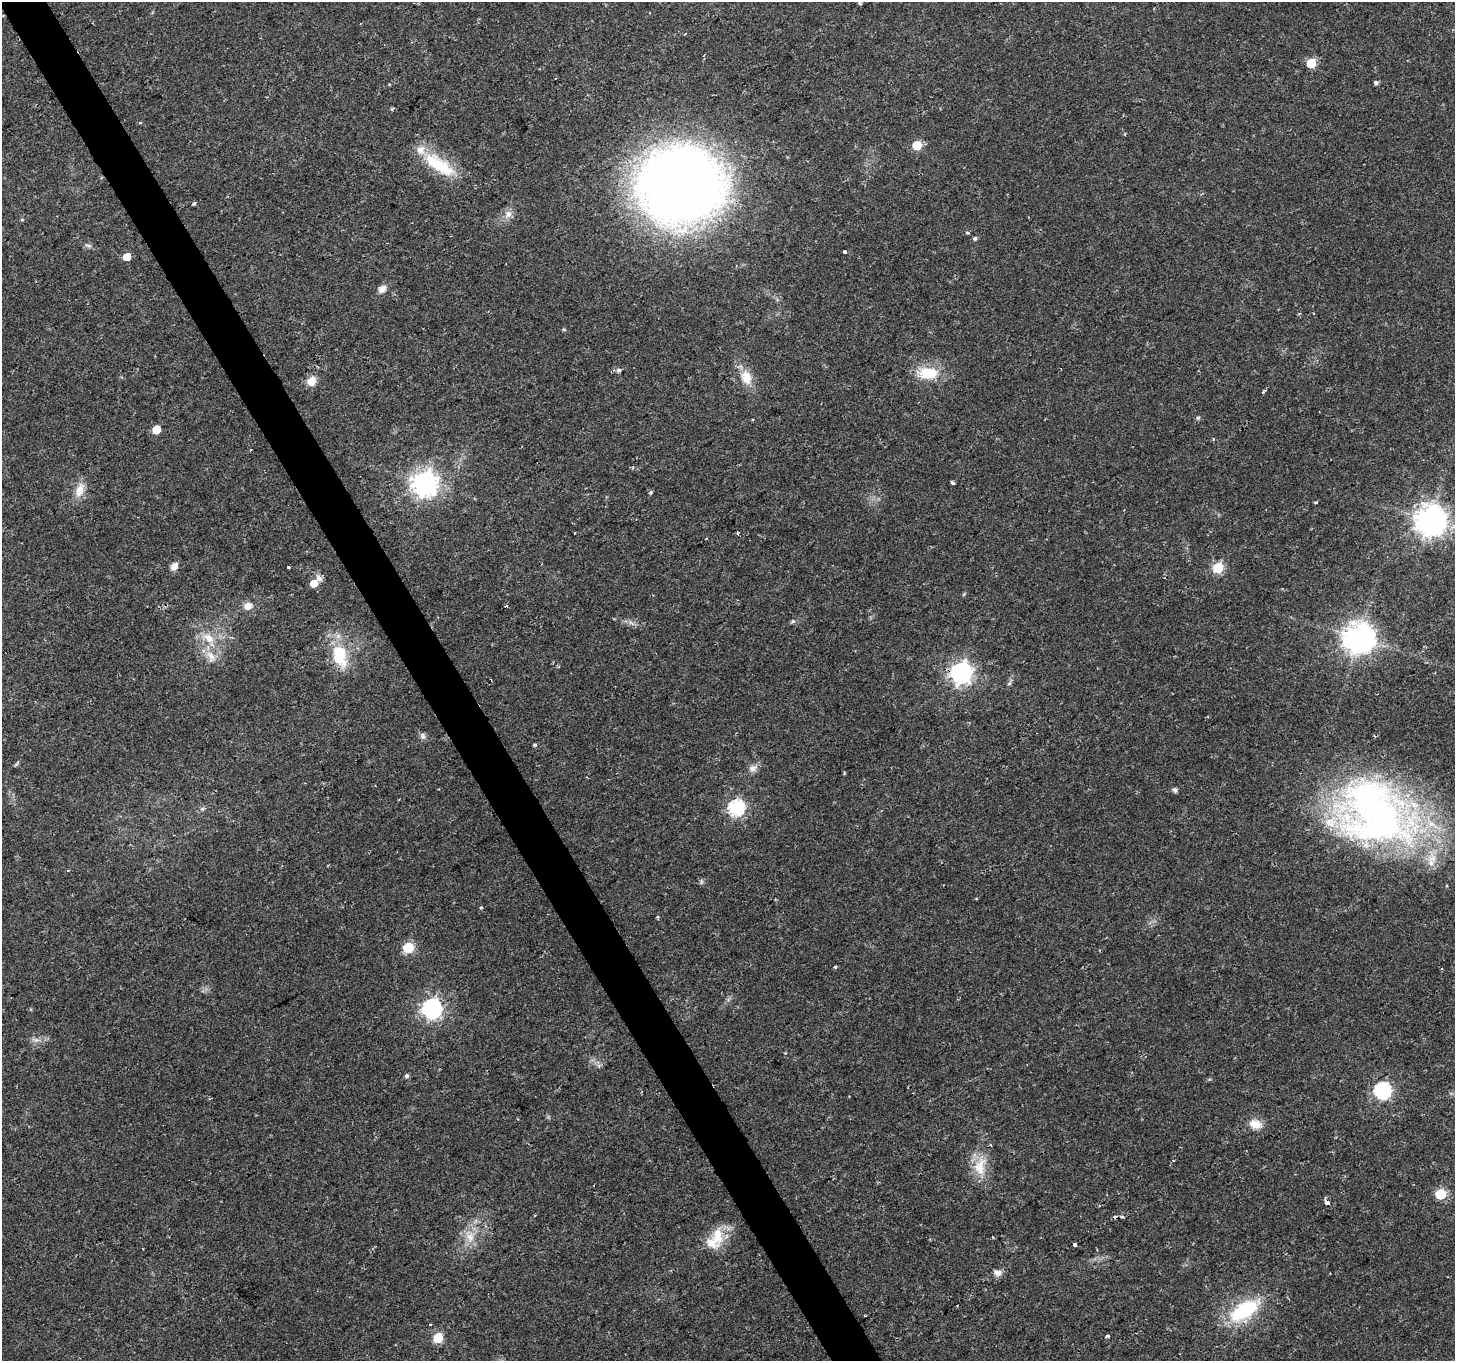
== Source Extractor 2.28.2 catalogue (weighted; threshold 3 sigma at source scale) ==
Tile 11 of 4 x 4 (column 3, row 3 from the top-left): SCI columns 2907-4359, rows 1466-2824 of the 5817 x 5709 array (HDU 1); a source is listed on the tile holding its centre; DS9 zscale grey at full resolution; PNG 1457 x 1363 px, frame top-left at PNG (2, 2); no overlay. Shown black and unused: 3% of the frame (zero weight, under 2 of 3 exposures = <1% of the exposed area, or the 3 px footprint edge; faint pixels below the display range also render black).
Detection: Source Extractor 2.28.2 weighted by HDU 2 'WHT'; one run over the whole footprint, this tile lists its part. Background 0.0332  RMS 0.0032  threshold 0.0143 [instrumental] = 3 sigma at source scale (4.5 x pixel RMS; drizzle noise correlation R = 1.50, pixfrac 1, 0.0396/0.0396 arcsec/px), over >= 5 px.
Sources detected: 88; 2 cosmic-ray / hot-pixel residue — not listed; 5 inside a brighter listed object's ellipse — not listed separately; the other 81 listed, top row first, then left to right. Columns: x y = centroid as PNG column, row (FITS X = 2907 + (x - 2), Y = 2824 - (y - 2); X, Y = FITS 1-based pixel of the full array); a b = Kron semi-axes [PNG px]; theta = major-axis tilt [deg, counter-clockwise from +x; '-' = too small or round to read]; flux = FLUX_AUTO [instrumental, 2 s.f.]
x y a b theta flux
860 3 5 4 - 0.56
685 34 4 2 - 0.22
1311 63 6 6 - 14
1376 83 4 4 - 2.2
389 84 4 3 - 0.22
392 109 3 3 - 0.7
140 123 5 3 - 0.3
917 145 6 5 - 12
439 165 48 17 -34 15
681 185 71 63 10 350
194 203 4 3 - 0.78
508 214 11 10 - 2.2
22 220 5 3 - 0.36
975 238 5 5 - 0.72
88 245 9 4 -9 0.76
845 252 3 3 - 2.4
127 257 5 5 - 4.8
382 289 11 8 42 1.9
619 370 7 5 15 0.79
928 373 22 14 0 10
746 377 20 14 -72 5.7
311 381 11 10 - 3.5
1263 392 3 3 - 0.85
1198 418 5 5 - 0.52
752 419 3 3 - 0.39
156 429 5 5 - 6.5
250 450 3 3 - 0.92
425 483 9 8 - 290
953 483 4 3 - 0.87
79 490 20 11 72 4.2
651 492 4 3 - 0.91
1316 502 3 2 - 0.6
1431 520 9 9 - 510
737 533 3 3 - 0.51
174 566 9 6 52 2.5
288 567 3 3 - 0.72
1218 568 6 6 - 24
319 578 10 7 -40 1.2
313 583 6 6 - 3.9
248 606 11 11 - 2.3
506 606 4 3 - 0.39
793 621 7 4 31 0.54
208 638 20 12 -38 5.9
1359 638 10 9 - 510
340 655 33 20 -77 13
211 656 19 10 -60 4.1
961 673 8 8 - 200
1009 683 7 5 32 0.59
422 736 9 7 -70 1.1
535 745 4 4 - 0.61
17 763 9 2 60 0.44
753 768 11 9 41 1.9
1175 790 5 5 - 1.1
736 808 7 7 - 74
202 809 8 4 30 0.66
1375 813 100 73 -27 150
68 870 4 2 - 0.32
701 882 8 4 90 0.56
481 908 4 3 - 0.43
408 948 6 6 - 22
835 967 3 3 - 1.5
432 1009 8 7 - 150
36 1040 9 6 -7 1.2
406 1076 5 5 - 0.77
1383 1090 7 7 - 81
849 1096 2 2 - 0.22
1255 1124 16 12 -9 4
1173 1161 3 2 - 0.45
980 1166 30 17 79 8
1441 1194 6 6 - 19
1327 1202 4 4 - 16
1122 1217 5 4 - 0.48
717 1236 28 14 83 7.7
470 1237 15 12 -68 4.3
993 1237 3 2 - 0.32
1075 1245 4 3 - 1.9
998 1273 9 7 0 2
1244 1310 42 21 33 22
430 1324 3 3 - 2.4
1108 1336 3 3 - 0.9
438 1338 6 5 - 15
Overlapping masked pixels (flux is a lower limit): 2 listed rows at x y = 961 673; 1327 1202